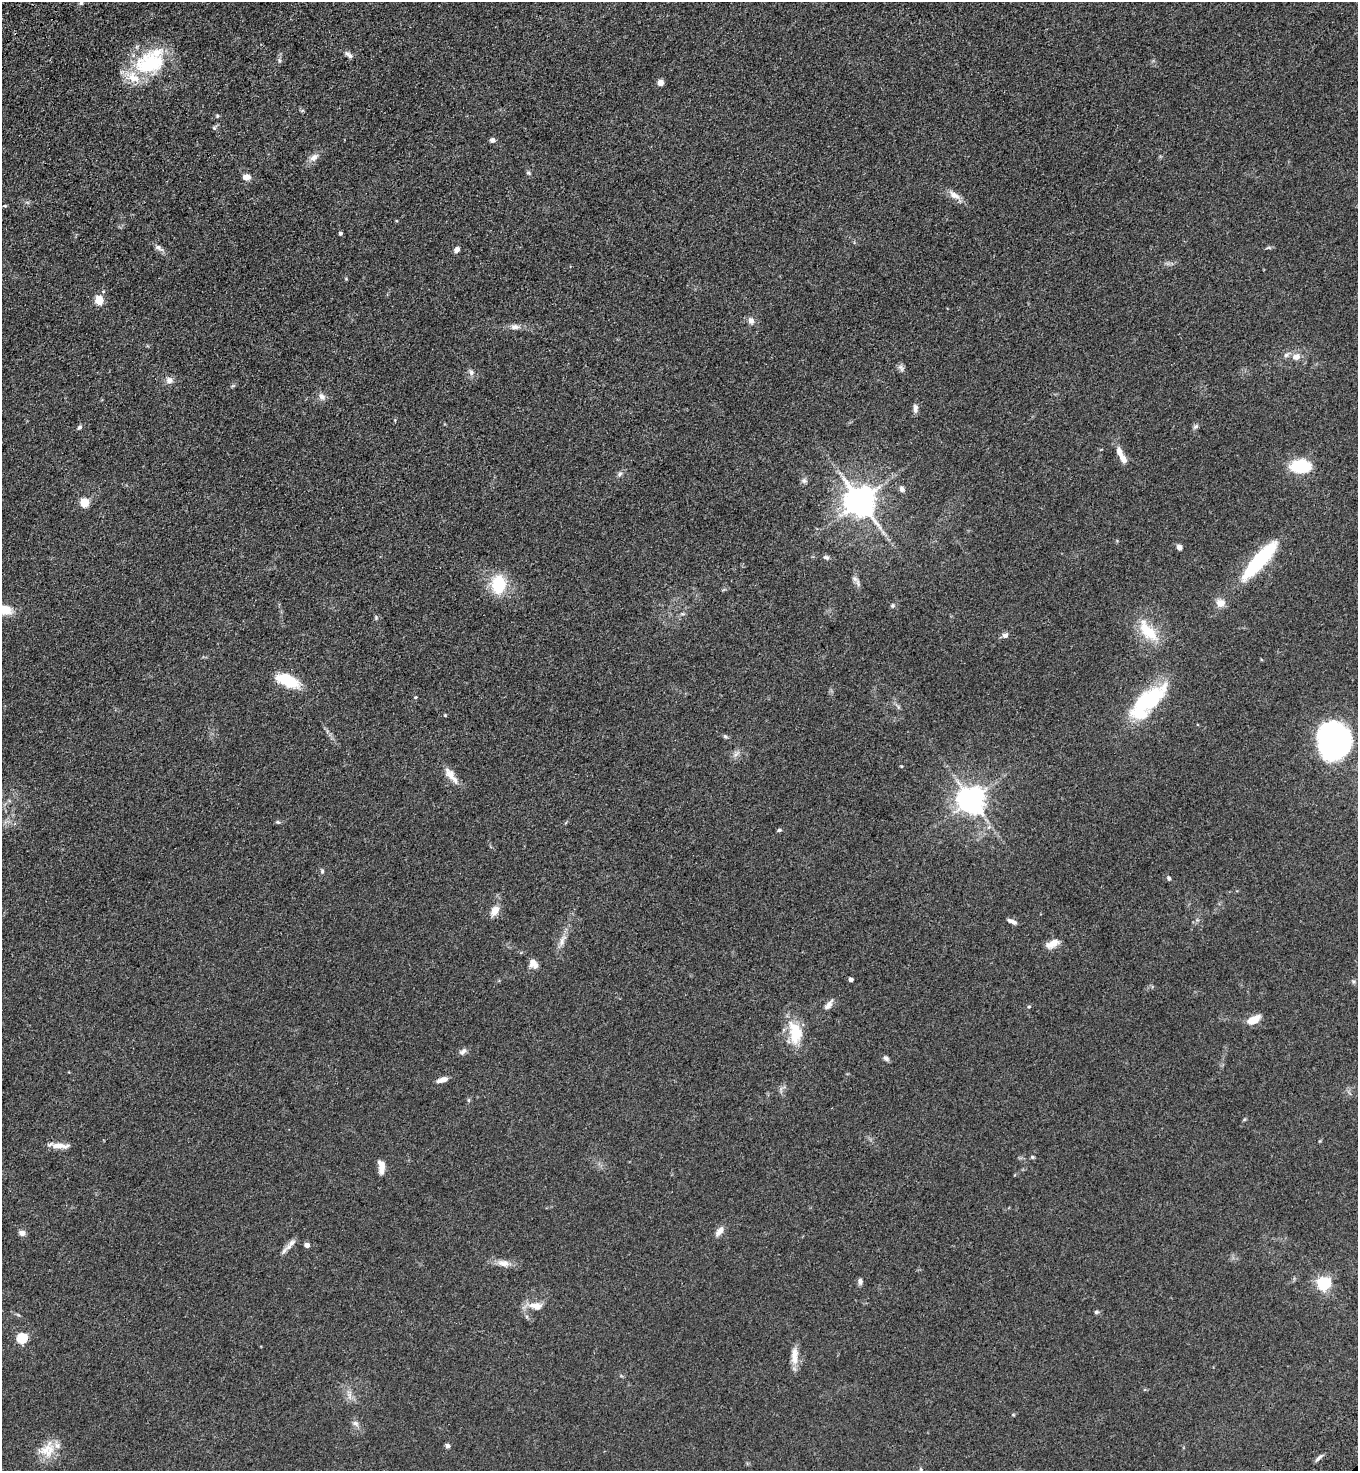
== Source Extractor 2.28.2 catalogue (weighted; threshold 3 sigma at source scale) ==
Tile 11 of 4 x 4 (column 3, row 3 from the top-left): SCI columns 3088-4443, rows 1569-3037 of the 6036 x 6074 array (HDU 1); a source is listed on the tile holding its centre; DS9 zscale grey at full resolution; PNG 1360 x 1473 px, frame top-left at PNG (2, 2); no overlay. Shown black and unused: <1% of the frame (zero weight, under 3 of 4 exposures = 6% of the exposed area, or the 3 px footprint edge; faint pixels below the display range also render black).
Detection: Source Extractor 2.28.2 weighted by HDU 2 'WHT'; one run over the whole footprint, this tile lists its part. Background 0.0845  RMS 0.0065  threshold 0.0292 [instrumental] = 3 sigma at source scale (4.5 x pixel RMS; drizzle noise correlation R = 1.50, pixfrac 1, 0.05/0.05 arcsec/px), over >= 5 px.
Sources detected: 101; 3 inside a brighter object's white glare — not listed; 5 inside a brighter listed object's ellipse — not listed separately; the other 93 listed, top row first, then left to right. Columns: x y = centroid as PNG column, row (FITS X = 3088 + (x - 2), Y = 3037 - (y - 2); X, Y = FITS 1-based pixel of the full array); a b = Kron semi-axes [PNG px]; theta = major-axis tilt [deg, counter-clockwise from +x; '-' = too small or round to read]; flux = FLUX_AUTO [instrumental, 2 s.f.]
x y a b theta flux
349 55 13 6 -41 2.2
279 60 7 4 -89 1.2
150 64 39 27 19 47
660 82 6 5 - 3.9
217 116 5 4 - 0.75
214 128 6 5 - 0.99
492 140 7 6 - 1.6
314 157 13 8 40 4
528 173 6 4 -21 0.98
246 177 10 8 -9 3.4
954 195 17 8 -31 5
5 206 6 4 5 0.83
340 233 4 4 - 1.4
159 248 14 6 -30 2.6
1269 248 8 4 0 1
457 249 7 5 57 2.3
99 300 5 5 - 26
751 321 8 7 - 3.1
515 327 10 7 1 3.2
1296 357 11 9 12 4.8
901 368 11 7 -58 2
471 372 8 7 - 2
169 380 9 9 - 3
322 397 9 8 - 2.9
915 408 12 6 88 2.6
1196 426 8 6 38 1.5
79 427 6 5 - 1.4
1122 456 24 7 -63 6.6
1301 466 17 10 2 38
620 474 7 6 - 1.6
804 481 8 7 - 1.9
902 489 7 6 - 2
860 501 9 8 - 1200
84 502 5 5 - 29
1179 547 6 5 - 3
826 557 9 5 -18 1.5
1261 558 40 12 49 58
855 579 9 6 -41 2.2
498 584 15 11 86 33
1221 603 12 10 -5 5.4
892 606 6 6 - 1.2
5 610 18 12 -14 10
376 617 6 5 - 0.92
1148 631 35 14 -51 19
1005 635 7 6 - 2.6
288 681 25 11 -23 23
415 697 5 4 - 0.7
1148 702 47 18 44 57
445 715 4 4 - 0.61
725 737 7 5 -34 1
1335 740 35 32 -16 130
736 754 8 5 45 2
451 775 25 9 -53 6.8
971 800 8 8 - 780
278 822 6 5 - 0.93
779 830 6 4 10 1
322 871 6 5 - 1.1
1169 878 6 5 - 1.1
495 911 12 8 56 6.4
1012 921 12 4 -23 2.4
562 940 19 7 68 5
1052 944 17 9 27 5.6
533 963 11 7 -52 5.4
850 979 4 4 - 2.6
829 1004 15 7 52 3.4
1029 1007 5 4 - 0.72
1253 1020 14 7 28 9.6
795 1032 26 14 -79 22
463 1051 11 6 39 2.2
886 1058 8 5 -43 1.9
442 1080 13 5 17 4.3
469 1100 6 4 -90 0.83
1244 1120 6 4 20 0.66
58 1146 20 7 -3 6.2
1032 1157 6 5 - 0.84
381 1167 14 6 -84 6.5
719 1231 14 7 56 4.1
22 1233 8 7 - 2.4
291 1243 14 7 39 3
307 1245 4 4 - 4.6
503 1263 18 9 -7 5.4
860 1281 7 6 - 2.1
1324 1283 6 6 - 130
536 1306 19 10 -4 7.3
1096 1312 7 5 14 1
21 1338 5 5 - 48
794 1356 25 9 88 7.1
349 1395 11 5 -90 2.7
355 1423 10 6 -28 2.3
447 1446 5 5 - 1.9
47 1450 23 18 23 12
1318 1458 12 4 43 1.7
921 1469 6 4 -71 0.8
Isophote crosses this tile's border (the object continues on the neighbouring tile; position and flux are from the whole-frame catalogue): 1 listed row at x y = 5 610